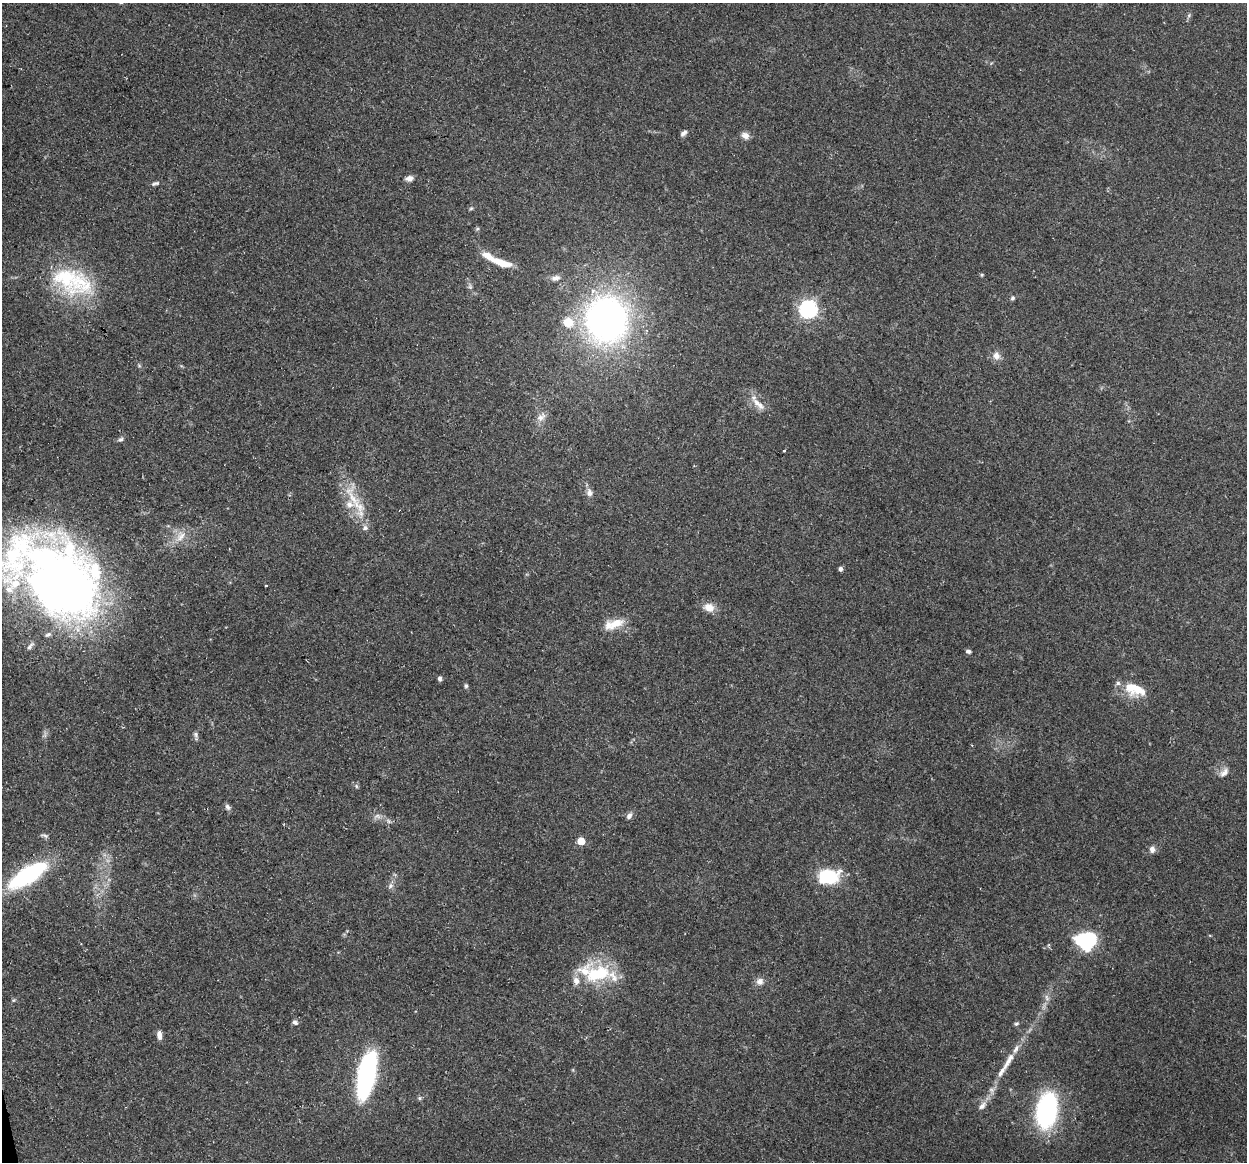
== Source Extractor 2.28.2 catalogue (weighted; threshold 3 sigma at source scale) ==
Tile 7 of 4 x 4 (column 3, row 2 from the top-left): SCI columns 2489-3733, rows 2407-3566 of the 4977 x 4761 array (HDU 1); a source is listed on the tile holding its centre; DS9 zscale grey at full resolution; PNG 1249 x 1164 px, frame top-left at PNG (2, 3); no overlay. Shown black and unused: <1% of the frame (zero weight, under 2 of 3 exposures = <1% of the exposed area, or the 3 px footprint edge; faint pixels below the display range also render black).
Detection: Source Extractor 2.28.2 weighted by HDU 2 'WHT'; one run over the whole footprint, this tile lists its part. Background 0.148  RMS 0.0061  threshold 0.0276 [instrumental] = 3 sigma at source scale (4.5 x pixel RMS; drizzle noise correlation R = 1.50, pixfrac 1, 0.0396/0.0396 arcsec/px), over >= 5 px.
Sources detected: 67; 12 inside a brighter listed object's ellipse — not listed separately; the other 55 listed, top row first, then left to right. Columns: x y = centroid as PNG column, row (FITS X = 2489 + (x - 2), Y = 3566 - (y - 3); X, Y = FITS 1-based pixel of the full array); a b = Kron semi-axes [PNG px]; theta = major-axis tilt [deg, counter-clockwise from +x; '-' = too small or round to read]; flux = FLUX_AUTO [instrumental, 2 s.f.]
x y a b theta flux
684 133 9 5 36 1.8
745 136 10 7 -26 3.2
409 178 8 6 12 3.1
155 183 11 4 10 1.4
471 208 6 4 19 0.76
501 262 25 8 -17 10
982 275 5 4 - 0.7
556 278 12 7 9 2.7
72 281 61 30 -22 52
1013 298 6 5 - 1.1
808 309 7 7 - 180
607 319 44 40 -85 220
996 356 10 9 - 3.9
758 404 22 6 -41 5.6
541 417 15 8 37 4.1
121 439 7 5 16 1.3
784 451 3 2 - 0.57
589 493 10 7 -76 2.8
353 498 43 10 -62 18
181 536 17 8 50 5.5
841 569 5 4 - 1.5
57 581 95 60 -38 570
266 585 3 2 - 0.64
709 607 12 10 -26 6.2
614 624 27 11 17 11
30 646 13 5 45 2
968 651 6 4 -7 1.6
440 678 6 5 - 1.5
466 686 6 4 -76 1.1
1137 689 21 15 -20 12
196 734 8 6 -74 1.5
1224 772 14 7 47 3.2
356 786 6 4 -72 0.88
227 807 9 6 -59 1.7
377 816 7 6 - 1.9
629 816 8 6 56 2.4
388 821 7 4 -71 1.1
45 836 9 4 -19 1.4
581 841 5 5 - 11
1152 849 8 7 - 2.8
28 875 36 14 32 79
828 876 20 13 5 33
390 886 7 5 49 1.6
1086 940 15 13 13 56
598 974 39 23 11 33
760 981 9 9 - 3.3
1046 998 9 4 -80 1.9
295 1022 6 5 - 1.9
1016 1024 6 5 - 1.1
159 1035 9 5 -82 3.7
1008 1061 32 7 59 8
367 1075 42 14 78 120
419 1098 6 5 - 1
982 1106 13 7 48 3.3
1047 1111 27 16 81 99
Isophote crosses this tile's border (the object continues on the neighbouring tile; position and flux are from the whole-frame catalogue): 1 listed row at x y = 57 581